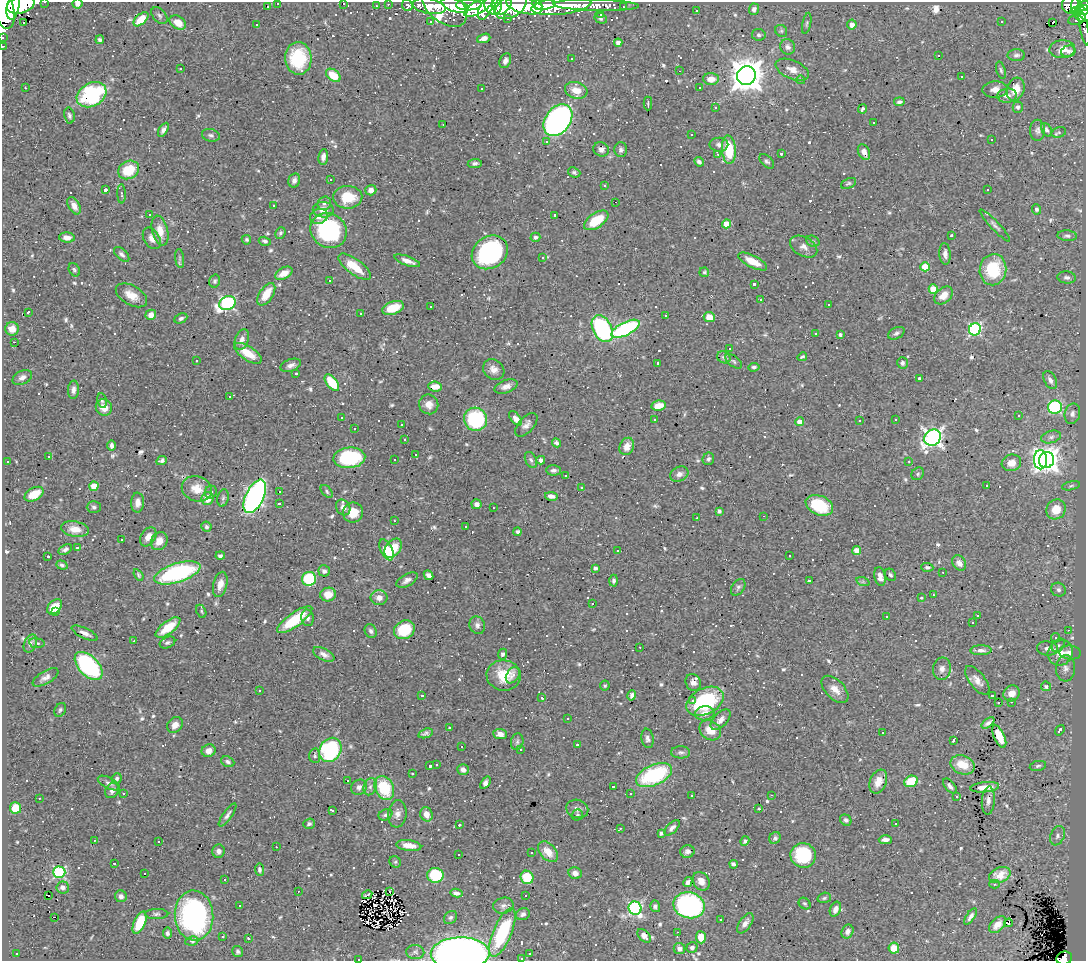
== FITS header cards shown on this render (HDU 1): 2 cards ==
NAXIS1  =                 1084
NAXIS2  =                  959

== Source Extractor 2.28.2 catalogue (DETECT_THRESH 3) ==
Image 1084 x 959 px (HDU 1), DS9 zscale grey, 1 PNG px = 1 image px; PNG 1088 x 963 px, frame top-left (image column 1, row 959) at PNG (2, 2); each listed source drawn as its Kron ellipse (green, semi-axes under 4 px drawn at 4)
Background 0.589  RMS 0.028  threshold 0.0851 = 3 sigma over >= 5 px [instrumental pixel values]
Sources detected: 833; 5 with non-positive FLUX_AUTO (blend fragments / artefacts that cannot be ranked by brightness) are neither listed nor drawn; of the other 828, the 500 brightest by FLUX_AUTO listed and drawn (328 fainter detections omitted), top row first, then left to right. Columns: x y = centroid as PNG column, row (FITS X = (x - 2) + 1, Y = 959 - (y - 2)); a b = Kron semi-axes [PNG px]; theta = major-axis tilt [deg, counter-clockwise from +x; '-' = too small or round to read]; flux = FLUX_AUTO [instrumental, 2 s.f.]
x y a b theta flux
45 2 3 2 - 4.7
78 3 5 5 - 11
278 3 3 2 - 3.5
343 3 3 3 - 20
388 4 3 2 - 6.4
21 5 14 8 16 1200
407 5 6 5 - 25
455 5 14 6 -20 770
469 5 13 5 1 560
493 5 10 8 -70 510
503 5 11 7 49 470
537 5 6 4 -43 270
545 5 10 4 10 620
596 5 43 5 -1 180
1071 5 9 8 - 180
1076 5 8 5 85 170
267 6 3 3 - 4.8
376 6 3 2 - 6.4
429 6 16 7 -10 240
444 6 26 16 -40 380
479 6 17 6 31 530
511 6 17 10 30 920
524 6 19 8 -13 1600
561 6 30 8 7 720
1084 6 5 4 - 170
13 7 13 6 78 1300
623 7 3 2 - 3.8
486 8 12 6 64 370
754 9 6 5 - 5.5
4 10 19 10 -76 2000
1081 10 11 4 5 250
697 11 3 3 - 13
601 15 4 3 - 4
1082 15 9 7 -22 390
159 16 10 6 -49 5
508 18 3 3 - 8.6
601 18 6 5 - 4.5
141 19 9 5 42 35
1076 20 8 4 3 38
1001 21 3 3 - 14
431 22 3 3 - 4.5
1053 22 4 3 - 410
24 23 3 3 - 48
178 23 9 6 -32 24
807 23 11 4 78 3.7
257 25 3 3 - 9.9
852 25 5 4 - 15
1084 28 17 3 -79 6.6
781 31 6 5 - 3.5
759 35 7 5 -9 4.2
2 37 3 2 - 4
484 38 7 4 20 9.8
100 40 4 3 - 4
618 43 4 4 - 8.1
3 46 2 2 - 6.3
788 47 8 7 - 7.6
1062 49 13 9 4 24
1068 51 7 5 15 6.3
1016 55 9 6 0 5.7
939 56 3 3 - 49
298 58 16 13 -87 92
572 58 3 3 - 7.6
505 61 8 5 66 7.4
181 69 3 3 - 7.1
792 70 17 9 -24 17
1001 70 9 4 -72 4
679 71 3 2 - 11
333 75 8 5 -36 43
746 76 9 9 - 3600
962 77 3 3 - 20
711 79 8 6 -3 21
801 80 4 4 - 5.2
25 88 3 2 - 4.1
699 88 3 3 - 4.4
482 89 3 2 - 3.8
1016 89 12 8 71 27
576 90 11 8 -17 21
995 90 12 8 2 16
92 95 16 11 28 220
1007 96 10 7 7 11
899 102 5 4 - 5.4
648 103 7 2 90 6.3
1018 107 5 5 - 4.5
715 108 3 3 - 5.2
862 109 4 3 - 6.6
69 115 8 5 -78 4.4
558 120 17 12 53 590
874 122 3 3 - 100
443 125 3 2 - 4
163 130 8 4 59 7.5
1037 130 10 7 88 7
1047 130 7 5 -61 5.3
1059 132 7 5 17 3.8
211 135 9 6 -13 5.3
691 135 3 3 - 10
992 140 3 3 - 37
546 141 3 3 - 32
719 145 9 7 -1 8.2
601 149 8 7 - 8.7
621 150 7 6 - 6
729 150 14 7 -86 72
864 152 8 5 -64 11
718 154 3 3 - 13
781 154 3 3 - 6.8
323 157 8 5 83 8.4
767 161 9 5 -43 4.5
699 162 5 4 - 5.4
475 163 7 4 8 5.1
129 170 11 8 28 57
574 172 6 5 - 4.1
294 180 7 5 75 7.7
330 180 3 3 - 37
848 183 8 4 25 3.5
605 186 3 3 - 3.9
105 190 3 3 - 16
371 190 5 5 - 12
988 190 3 3 - 22
121 194 10 3 -89 4
348 197 14 11 2 51
615 202 3 2 - 400
324 203 7 6 - 5.2
274 205 3 3 - 3.7
74 206 9 5 -61 12
1036 209 5 4 - 4.2
323 210 10 8 -2 18
149 214 4 3 - 4
555 215 3 3 - 3.5
319 216 9 7 20 14
596 220 14 7 34 55
726 224 4 4 - 36
995 225 21 4 -47 7.6
160 231 15 8 -76 26
329 231 18 17 - 220
280 233 6 5 - 3.7
952 235 3 3 - 3.5
1067 236 10 5 -5 5.3
535 237 5 4 - 5.4
67 238 8 5 -3 12
152 238 12 7 -58 12
246 240 5 4 - 3.8
265 241 6 4 -17 4.5
813 241 7 5 -21 3.9
804 247 15 9 -29 13
490 252 19 15 35 260
122 254 9 5 -43 5.9
945 254 11 5 -85 9.9
542 257 3 3 - 640
180 258 9 4 -82 4.6
407 261 13 4 -20 14
752 261 16 6 -27 30
355 267 19 7 -37 41
925 267 4 4 - 54
74 270 7 5 -61 3.8
993 270 15 13 81 93
704 272 5 4 - 4.7
284 273 9 5 28 21
1067 277 9 6 -7 6.2
330 280 3 3 - 30
215 281 6 5 - 3.8
754 284 3 3 - 5.2
933 289 5 4 - 61
266 294 13 6 57 36
131 295 17 9 -30 25
944 295 10 7 42 20
761 300 3 3 - 120
227 303 8 6 25 350
829 305 3 3 - 14
431 307 3 3 - 14
393 308 11 6 20 54
28 312 4 3 - 4.2
361 314 3 2 - 21
151 315 5 5 - 16
665 316 3 3 - 38
709 317 5 5 - 26
181 318 7 4 26 4.7
12 329 7 6 - 22
602 329 14 9 -61 260
626 329 15 6 27 270
975 329 6 6 - 240
816 333 3 3 - 5.7
896 333 9 5 27 4.8
840 335 4 3 - 4
242 339 11 6 69 14
14 342 3 2 - 60
729 348 3 3 - 20
248 353 16 7 -33 38
724 357 7 6 - 3.9
802 357 5 3 - 3.6
196 361 3 3 - 4.1
734 361 10 5 -39 4.2
658 363 3 3 - 7.3
902 363 6 5 - 4.8
291 365 10 6 19 9.8
754 367 5 4 - 3.8
494 369 11 9 -39 14
296 374 3 3 - 22
22 377 10 6 28 9.9
919 378 3 3 - 7.8
1050 380 10 6 -61 8.6
332 383 10 5 -52 65
435 386 7 5 -6 9.5
506 386 12 6 20 12
73 390 9 5 86 8.5
229 397 3 3 - 33
102 401 7 5 -79 3.4
429 404 10 9 - 15
659 406 7 5 11 26
104 407 8 8 - 24
1055 407 7 6 - 140
1072 414 10 7 76 8
1019 416 3 3 - 4.5
341 417 3 3 - 4.3
515 418 8 4 -53 15
475 419 12 11 - 160
655 420 3 3 - 5.1
896 420 3 3 - 9.6
860 421 3 3 - 6.2
799 422 4 4 - 17
402 424 3 3 - 4.6
526 425 14 7 48 9.7
354 429 3 3 - 16
1051 437 10 6 15 7.2
933 438 9 8 - 800
405 440 3 3 - 6.3
556 443 5 4 - 4.3
112 445 5 4 - 5.9
627 446 9 7 66 20
415 455 3 3 - 4.4
49 456 3 3 - 6.6
349 458 16 10 4 140
394 459 3 3 - 44
708 459 6 5 - 4.8
531 460 8 5 -65 5.3
541 460 4 4 - 8
1041 460 9 6 89 450
1046 460 8 7 - 1200
7 461 3 3 - 5.2
162 461 6 4 26 5
909 461 3 2 - 4.1
1011 463 10 8 17 17
553 470 7 5 -4 6.5
679 474 10 7 23 9.3
918 474 7 5 48 3.7
565 475 3 3 - 16
94 486 4 4 - 44
987 486 3 3 - 190
1071 486 9 4 12 3.4
581 487 3 3 - 8.8
197 489 15 12 -21 29
327 491 7 4 -48 3.4
211 492 6 6 - 4.9
279 492 3 3 - 160
34 494 10 6 29 34
255 496 18 9 64 690
551 496 6 4 -10 7.8
207 498 6 6 - 29
223 498 9 5 79 4.1
137 503 10 6 88 12
279 503 3 3 - 56
477 504 5 5 - 9.5
819 505 14 9 -24 78
94 507 7 6 - 4.8
343 507 8 7 - 11
493 508 3 2 - 6.1
1056 509 10 9 - 37
719 511 4 3 - 4.2
353 512 10 10 - 33
763 516 3 2 - 26
697 518 3 2 - 7.1
394 521 3 2 - 3.6
206 527 5 5 - 4.4
466 527 3 3 - 4.4
75 529 14 7 -10 19
518 532 4 4 - 5.6
148 537 10 7 58 13
122 540 3 2 - 4
159 541 9 8 - 17
77 548 3 3 - 3.5
393 548 11 7 52 40
65 549 7 4 32 5.1
387 550 11 5 -66 51
857 550 4 4 - 30
618 551 3 3 - 4.3
220 555 5 3 - 3.6
48 556 3 3 - 5.8
789 556 3 3 - 7
959 563 8 6 -54 11
62 565 6 4 -21 4
927 567 6 4 -5 3.9
595 568 4 4 - 5.8
324 571 6 5 - 6.3
943 572 3 2 - 4
177 573 24 9 18 240
138 575 6 4 -54 3.4
429 575 5 4 - 8.5
890 575 6 5 - 3.7
880 577 9 5 -79 12
309 579 7 7 - 97
407 580 12 6 29 9.2
614 581 6 4 89 5.5
809 581 3 3 - 30
863 582 7 4 -18 3.4
220 584 13 7 76 16
738 587 9 6 55 5.2
1058 590 7 7 - 6.6
328 594 8 6 11 26
933 595 3 2 - 9.4
379 598 8 7 - 16
921 598 3 3 - 53
593 603 3 3 - 200
55 607 9 6 45 32
56 611 3 3 - 78
201 611 7 4 -63 3.4
978 615 3 3 - 110
886 616 3 3 - 3.7
307 618 8 6 -79 6.4
295 620 21 7 35 86
973 623 3 3 - 150
477 625 9 7 -71 7.9
168 628 15 6 37 50
404 630 11 9 28 68
1068 630 3 2 - 7.1
371 631 7 5 -62 5.9
85 633 14 5 -25 9.8
1055 638 5 4 - 3.7
134 641 2 2 - 4.8
167 642 8 5 24 4.8
30 643 9 6 65 6.8
37 643 8 5 -7 4
1058 645 7 5 49 5.1
640 647 3 2 - 3.5
1047 648 11 7 -7 10
981 650 10 5 1 7.3
1060 653 13 12 - 27
1070 653 11 7 -6 14
324 654 12 5 -27 9.8
503 654 5 4 - 5
89 666 17 9 -46 300
1066 668 13 9 86 12
942 669 11 9 79 10
504 675 17 15 -8 50
513 675 9 6 55 7.1
45 677 14 6 31 9.6
977 680 17 7 -53 14
693 682 8 7 - 13
605 686 5 5 - 4
1046 686 5 4 - 6.5
835 689 17 9 -45 20
259 690 3 3 - 4
1012 693 8 7 - 18
632 695 5 4 - 6.1
422 696 3 3 - 180
992 696 3 3 - 44
542 698 3 3 - 4.9
693 700 3 3 - 7.3
705 701 20 13 27 150
1011 702 2 2 - 9.9
998 703 3 2 - 5.9
60 710 7 5 62 3.8
705 713 10 7 7 14
568 719 3 3 - 16
721 720 12 7 47 13
988 723 7 3 39 5.7
175 725 8 7 - 13
449 728 3 3 - 21
710 730 11 9 -34 29
1060 730 6 3 52 12
426 733 7 4 18 4.8
882 733 3 3 - 25
500 734 7 5 -6 13
999 736 12 5 -65 33
647 738 10 6 -81 6.8
954 740 4 3 - 17
517 742 8 6 75 5.3
577 745 3 3 - 22
462 746 3 3 - 39
520 749 3 3 - 4.5
330 750 13 10 57 230
209 751 7 6 - 12
681 752 9 6 -1 5.4
315 756 7 5 -87 4.5
228 762 7 5 -24 5
436 765 3 3 - 8.8
963 765 12 9 -21 37
430 766 3 3 - 10
1038 766 8 5 11 4.6
463 769 6 5 - 8.4
412 774 3 3 - 8.3
654 775 19 10 24 180
117 779 5 5 - 3.7
347 781 3 3 - 72
911 781 7 5 24 65
878 782 12 8 67 18
109 783 12 5 -27 7
485 783 7 4 54 6.8
613 786 3 3 - 66
950 786 9 5 -49 6.5
359 787 8 7 - 7.7
370 787 9 6 73 7.5
985 787 14 5 6 17
384 788 12 9 -66 88
112 791 8 6 56 8.3
123 793 3 3 - 41
630 794 3 2 - 8.1
772 795 3 2 - 8.7
692 796 3 3 - 41
957 797 3 3 - 170
39 798 3 2 - 4.1
988 801 14 6 86 10
15 808 6 5 - 38
577 809 11 9 -20 8.3
759 809 3 3 - 24
332 810 4 3 - 6.1
397 814 13 9 83 13
426 814 7 6 - 18
227 815 14 4 54 6.7
385 815 7 5 26 4.9
577 815 6 5 - 3.4
846 820 6 5 - 4.9
309 824 6 5 - 4.1
896 824 3 3 - 19
459 825 3 3 - 12
620 828 3 2 - 7.6
672 828 10 5 45 7.1
661 833 4 3 - 4.3
1057 836 10 7 67 7.4
775 838 6 5 - 4
94 840 3 3 - 40
885 840 7 4 1 8.6
745 841 5 4 - 5.2
159 842 3 2 - 5.3
409 845 12 5 -7 21
276 847 3 2 - 4.9
218 851 6 6 - 7.8
548 852 12 7 -48 26
687 852 7 6 - 6.8
531 853 3 3 - 74
458 854 3 3 - 12
803 855 13 12 - 100
395 862 6 5 - 3.5
114 863 3 3 - 610
734 864 4 3 - 7.5
259 870 6 4 -85 4.4
59 872 6 5 - 210
575 873 7 5 -11 12
144 874 3 3 - 3.6
435 875 8 7 - 91
1000 875 11 7 22 20
527 877 7 6 - 59
225 880 3 3 - 9.2
701 881 10 7 -57 15
688 882 5 3 - 6.7
994 884 5 4 - 3.7
63 887 6 6 - 8.1
298 891 3 2 - 4.7
390 892 3 2 - 5
456 893 6 4 -11 7.7
367 895 5 2 - 4.4
48 896 3 2 - 10
121 896 6 6 - 6.3
526 896 3 3 - 38
824 898 7 5 18 3.5
805 903 6 5 - 3.4
689 905 16 13 -13 400
240 906 3 3 - 37
503 906 10 8 12 8.3
655 906 6 5 - 5.3
635 908 7 6 - 310
835 909 8 5 68 13
157 914 11 5 1 5.2
523 914 7 6 - 6.6
194 915 25 19 -86 410
970 916 9 4 56 7.1
54 917 3 2 - 230
451 917 7 5 44 5
721 919 3 3 - 12
140 923 12 5 66 57
745 923 12 6 54 11
1009 923 4 4 - 15
997 925 10 6 45 16
502 932 26 9 67 150
678 932 3 2 - 20
847 932 7 6 - 9
168 933 5 4 - 4.8
644 936 8 5 -43 9.2
223 937 3 3 - 11
701 937 6 5 - 27
248 938 3 3 - 6
192 941 6 4 9 6.3
692 948 6 5 - 5.2
894 948 5 5 - 30
679 949 6 5 - 7.2
238 952 6 5 - 4.5
415 952 9 7 -3 6.2
16 953 3 3 - 5.1
460 954 29 16 1 1300
530 954 3 3 - 10
521 958 3 3 - 5.4
1064 958 8 6 19 110
359 959 3 2 - 47
At the frame edge (FLAGS 8, measured only in part): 13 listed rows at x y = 45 2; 78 3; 278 3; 343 3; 1084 6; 4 10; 1084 28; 2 37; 3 46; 460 954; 521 958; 1064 958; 359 959
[328 fainter detections neither listed nor drawn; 5 non-positive-flux detections neither listed nor drawn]